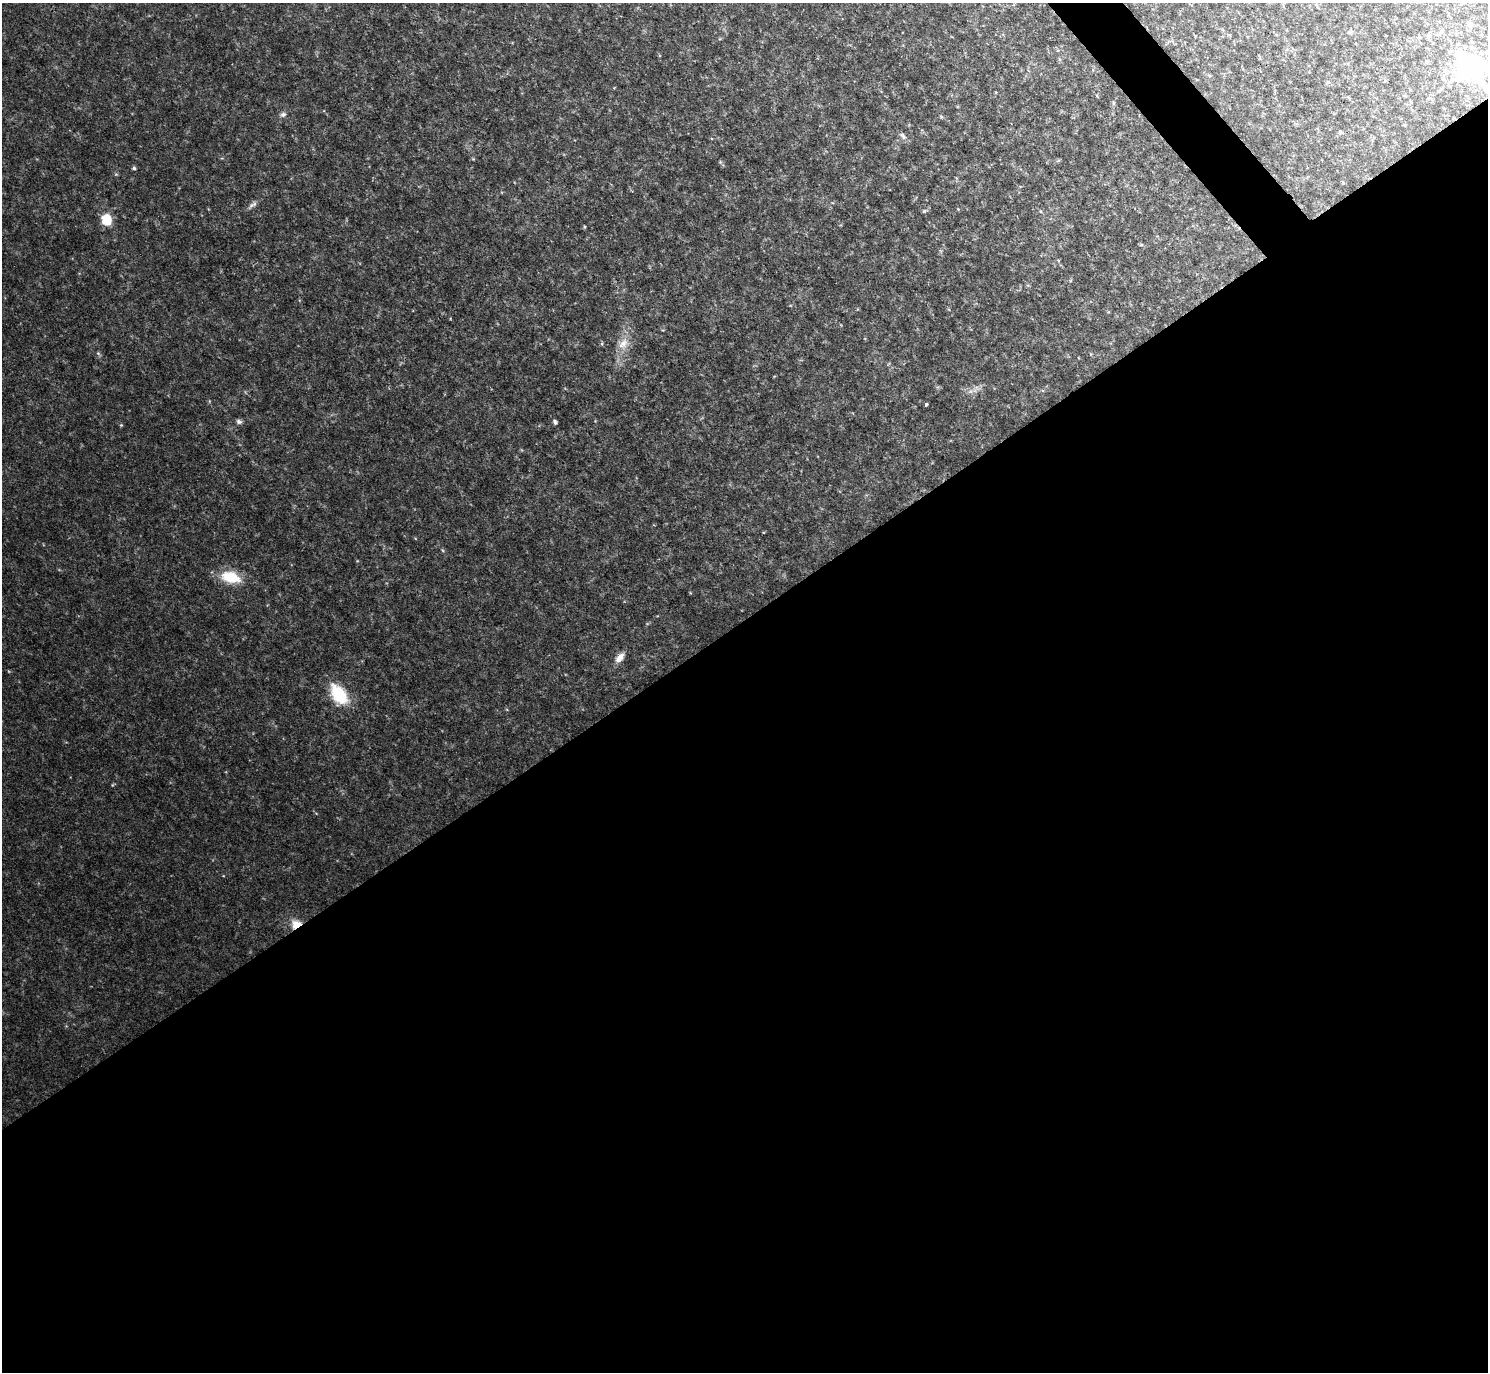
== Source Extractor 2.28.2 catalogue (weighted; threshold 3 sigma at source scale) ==
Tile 15 of 4 x 4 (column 3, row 4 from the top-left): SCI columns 2973-4458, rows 299-1668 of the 5943 x 5938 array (HDU 1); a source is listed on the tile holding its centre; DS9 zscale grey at full resolution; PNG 1490 x 1374 px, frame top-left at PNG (2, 3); no overlay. Shown black and unused: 56% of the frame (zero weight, under 2 of 3 exposures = <1% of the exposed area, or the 3 px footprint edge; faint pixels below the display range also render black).
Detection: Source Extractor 2.28.2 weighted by HDU 2 'WHT'; one run over the whole footprint, this tile lists its part. Background 0.0475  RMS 0.0074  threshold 0.0333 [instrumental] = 3 sigma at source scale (4.5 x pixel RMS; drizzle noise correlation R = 1.50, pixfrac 1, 0.05/0.05 arcsec/px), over >= 5 px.
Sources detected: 32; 1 too faint to see at this stretch — not listed; the other 31 listed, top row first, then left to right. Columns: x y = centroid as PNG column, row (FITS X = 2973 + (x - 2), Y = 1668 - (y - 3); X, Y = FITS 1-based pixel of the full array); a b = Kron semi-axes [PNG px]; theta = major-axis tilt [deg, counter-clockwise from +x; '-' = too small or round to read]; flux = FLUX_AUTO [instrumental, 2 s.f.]
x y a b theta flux
1350 33 6 4 -1 1.1
1429 35 6 5 - 1.2
1470 67 12 9 -49 570
1328 82 6 6 - 1.3
1097 96 5 3 - 0.76
1114 103 6 4 -90 1.2
283 114 9 7 29 2.5
941 117 5 5 - 1
903 136 12 6 -47 2.8
720 162 5 4 - 0.94
134 168 5 4 - 1.4
116 174 6 4 43 0.93
251 205 12 6 45 2.9
958 209 4 4 - 0.58
924 211 6 4 44 1.2
1040 211 5 3 - 0.73
106 220 9 8 - 22
584 227 4 3 - 0.83
1141 245 5 3 - 0.85
623 344 19 14 56 12
98 353 7 4 -58 1.3
971 391 8 6 18 3
926 404 3 3 - 2.7
239 422 7 5 -15 2.2
555 422 4 4 - 2
121 425 5 3 - 0.74
442 550 6 3 -69 0.87
231 577 25 14 -14 23
620 657 15 8 49 6.1
339 694 29 17 -54 29
296 924 13 11 23 11
Overlapping masked pixels (flux is a lower limit): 1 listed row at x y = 296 924